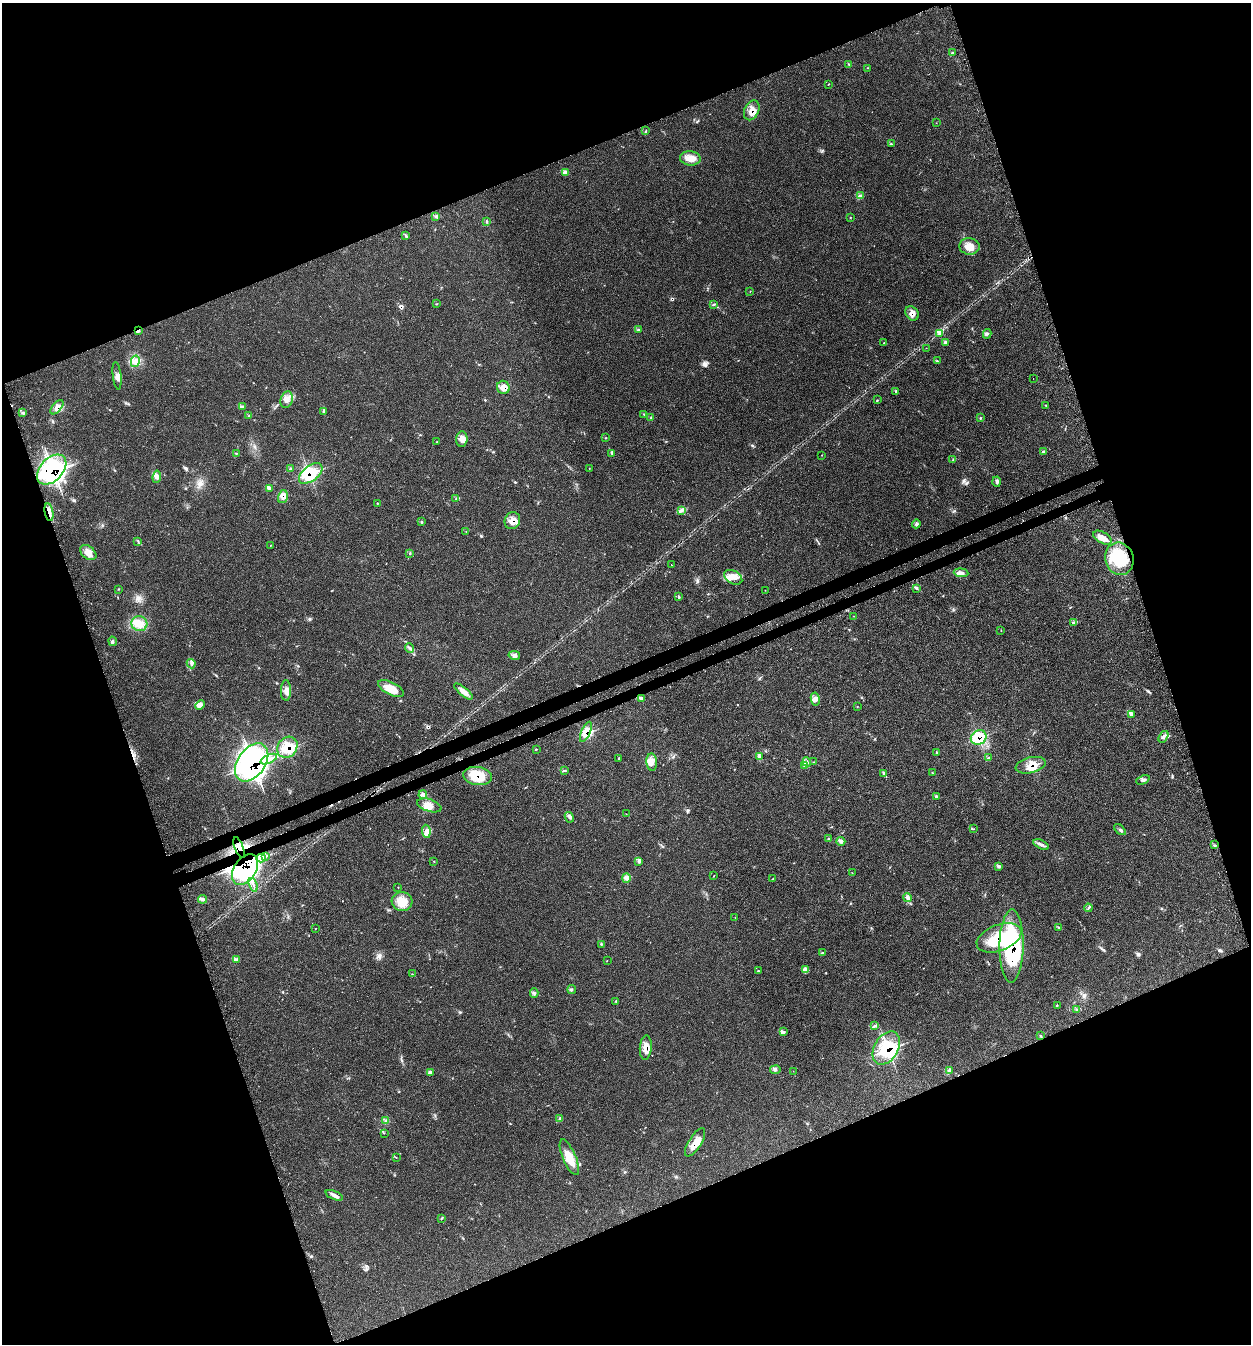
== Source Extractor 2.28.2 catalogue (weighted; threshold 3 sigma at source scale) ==
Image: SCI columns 241-5234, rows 114-5480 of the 5595 x 5585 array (HDU 1 of 3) = the unmasked area's bounding box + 8 px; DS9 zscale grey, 4 x 4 block average (1 PNG px = mean of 4 x 4 image px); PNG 1253 x 1346 px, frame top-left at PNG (2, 3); each listed source drawn as its Kron ellipse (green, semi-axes under 4 px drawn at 4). Shown black and unused: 41% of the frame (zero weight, under 3 of 4 exposures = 8% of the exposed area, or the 3 px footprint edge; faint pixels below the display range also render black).
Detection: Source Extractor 2.28.2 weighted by HDU 2 'WHT'. Background 0.0393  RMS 0.0038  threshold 0.017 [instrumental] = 3 sigma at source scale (4.5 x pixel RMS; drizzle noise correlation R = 1.50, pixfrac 1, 0.05/0.05 arcsec/px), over >= 5 px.
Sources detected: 239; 14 inside a brighter object's white glare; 6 cosmic-ray / hot-pixel residue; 1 long thin detection or spike segment (spike, bleed or trail) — neither listed nor drawn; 14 coinciding with a brighter row at this scale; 23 inside a brighter listed object's ellipse — not listed separately; the other 181 listed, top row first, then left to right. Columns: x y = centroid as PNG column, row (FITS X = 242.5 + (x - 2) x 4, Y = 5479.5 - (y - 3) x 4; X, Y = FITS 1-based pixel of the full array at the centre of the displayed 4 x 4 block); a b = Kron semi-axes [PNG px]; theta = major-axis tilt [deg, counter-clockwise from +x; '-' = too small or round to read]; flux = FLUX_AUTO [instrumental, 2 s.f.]
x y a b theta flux
952 53 3 2 - 2
849 64 3 2 - 2.1
868 68 2 2 - 0.54
828 84 2 2 - 0.8
752 110 10 7 64 21
936 123 2 2 - 0.66
646 131 2 2 - 0.97
892 144 2 2 - 1.2
690 158 10 7 -7 21
565 172 3 2 - 2.4
860 196 4 3 - 5.6
436 216 2 2 - 2.2
850 218 2 2 - 0.76
486 221 3 2 - 1.6
406 236 4 2 - 2.1
969 246 10 8 -6 25
750 292 2 2 - 0.67
437 304 2 2 - 0.78
714 304 3 2 - 1.6
912 313 8 6 -53 12
638 329 2 2 - 1.3
138 331 3 2 - 2.1
940 333 4 3 - 6.3
987 334 5 2 - 3.2
884 343 2 2 - 0.94
945 343 3 2 - 2.3
926 348 2 2 - 0.47
135 361 6 3 78 8.2
938 361 3 2 - 1.6
117 376 14 3 -83 9.2
1033 378 2 2 - 0.81
503 387 6 6 - 18
896 391 4 2 - 2
287 400 8 6 73 14
877 400 2 2 - 0.93
1046 405 3 2 - 1.1
57 407 8 4 49 13
243 407 3 2 - 2.1
324 411 2 2 - 1.4
22 413 4 2 - 2.6
644 414 3 2 - 1.5
249 415 2 2 - 0.95
651 417 2 2 - 1.3
980 418 3 2 - 1
606 438 3 2 - 1.1
462 439 7 6 - 13
437 442 2 2 - 0.95
1043 452 4 2 - 2.4
236 453 2 2 - 0.89
612 454 3 2 - 1.5
822 455 2 2 - 0.73
953 459 3 2 - 1
589 468 2 2 - 0.58
52 469 17 11 46 250
290 469 3 2 - 2
311 473 14 7 38 85
157 477 6 3 83 6.9
996 482 5 2 - 3.9
269 488 2 2 - 0.99
283 497 6 5 - 12
456 499 3 2 - 1.5
377 503 3 2 - 1.2
682 511 3 2 - 1.8
49 512 9 2 -80 9.4
512 521 9 7 66 20
422 522 3 2 - 1
916 524 4 3 - 3.9
466 532 2 2 - 0.88
1102 538 10 5 -30 16
138 541 2 2 - 0.97
270 545 2 2 - 0.71
88 553 9 6 -39 16
410 553 2 2 - 1.5
1119 559 16 14 -72 89
672 565 2 2 - 0.88
961 573 7 3 -5 7
733 577 10 6 -30 18
917 588 3 2 - 2.6
118 589 2 2 - 0.88
765 590 2 2 - 0.47
679 597 3 2 - 2.3
853 616 2 2 - 0.73
1073 623 2 2 - 2.3
139 624 8 7 - 21
1001 630 2 2 - 0.63
113 641 5 3 - 4.1
410 648 5 2 - 4.4
514 655 6 4 -11 7.2
191 664 5 3 - 4.1
391 688 14 6 -28 29
286 690 10 5 89 13
463 691 11 3 -39 17
641 698 3 2 - 1.5
815 699 7 4 -79 9.9
200 705 5 3 - 5.9
857 707 2 2 - 0.68
1132 714 4 3 - 3.6
586 732 11 4 66 21
979 737 8 7 - 73
1163 737 6 3 57 5.8
287 747 11 9 54 48
536 749 2 2 - 1.1
936 752 3 2 - 1.3
760 756 3 2 - 1.4
989 758 4 3 - 3.3
269 759 9 3 24 14
619 759 2 2 - 2.2
252 762 21 13 54 450
652 762 8 5 -84 12
807 762 5 3 - 5.7
813 762 2 2 - 0.52
1031 765 15 7 14 31
804 766 4 3 - 3.9
565 770 3 2 - 2.3
932 773 2 2 - 0.98
884 774 2 2 - 1.6
478 776 15 9 -8 59
1143 780 7 2 21 4.6
423 795 4 3 - 5.8
937 796 2 2 - 1.7
429 805 13 6 -17 20
626 814 2 2 - 0.57
569 817 5 2 - 4.2
973 829 4 2 - 1.6
1120 830 7 2 -44 4.1
426 831 7 3 -83 8.1
829 839 2 2 - 1.4
841 841 4 4 - 4.8
1041 844 8 3 -24 7
1214 845 2 2 - 1.2
239 848 11 2 -69 11
266 856 4 2 - 3.1
261 858 5 3 - 6.8
433 861 2 2 - 0.79
639 862 3 2 - 2.5
999 866 3 3 - 3.2
245 869 17 11 56 650
852 873 2 2 - 0.69
714 876 2 2 - 0.72
626 878 5 3 - 5.3
773 879 3 2 - 0.77
253 885 7 2 -70 4.7
398 887 2 2 - 0.67
908 898 4 4 - 6.5
203 899 4 2 - 3.7
402 901 10 9 - 31
1088 908 4 2 - 2.3
735 917 2 2 - 0.44
1059 928 3 2 - 2
315 929 3 2 - 0.62
999 938 23 13 20 140
601 944 2 2 - 1.4
1011 946 37 12 89 230
823 953 3 2 - 2.1
236 959 3 2 - 3.2
607 961 2 2 - 0.57
806 970 4 2 - 4.4
758 971 2 2 - 0.75
412 974 2 2 - 0.87
572 989 4 2 - 2.7
534 993 5 2 - 2.6
616 1001 3 2 - 1.5
1057 1006 2 2 - 0.72
1076 1009 2 2 - 0.95
875 1026 4 2 - 3.4
784 1031 3 2 - 2.2
1041 1035 3 2 - 0.85
646 1047 12 6 85 24
886 1048 18 12 60 110
775 1070 5 3 - 4.7
949 1070 4 2 - 2.6
793 1071 2 2 - 0.49
430 1073 3 2 - 1.4
560 1118 4 2 - 2.5
386 1121 3 2 - 2.3
384 1133 2 2 - 1.1
695 1142 16 6 58 26
396 1157 2 2 - 0.66
569 1157 19 6 -67 41
334 1195 9 3 -23 8.6
442 1218 3 2 - 1.5
Overlapping masked pixels (flux is a lower limit): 25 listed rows (the first 20) at x y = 752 110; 860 196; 912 313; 138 331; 503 387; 57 407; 52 469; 311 473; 283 497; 49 512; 512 521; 1119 559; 586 732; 979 737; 287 747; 252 762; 1031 765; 478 776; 239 848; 245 869
Diffuse or blended objects may show on this block-average render without a row.